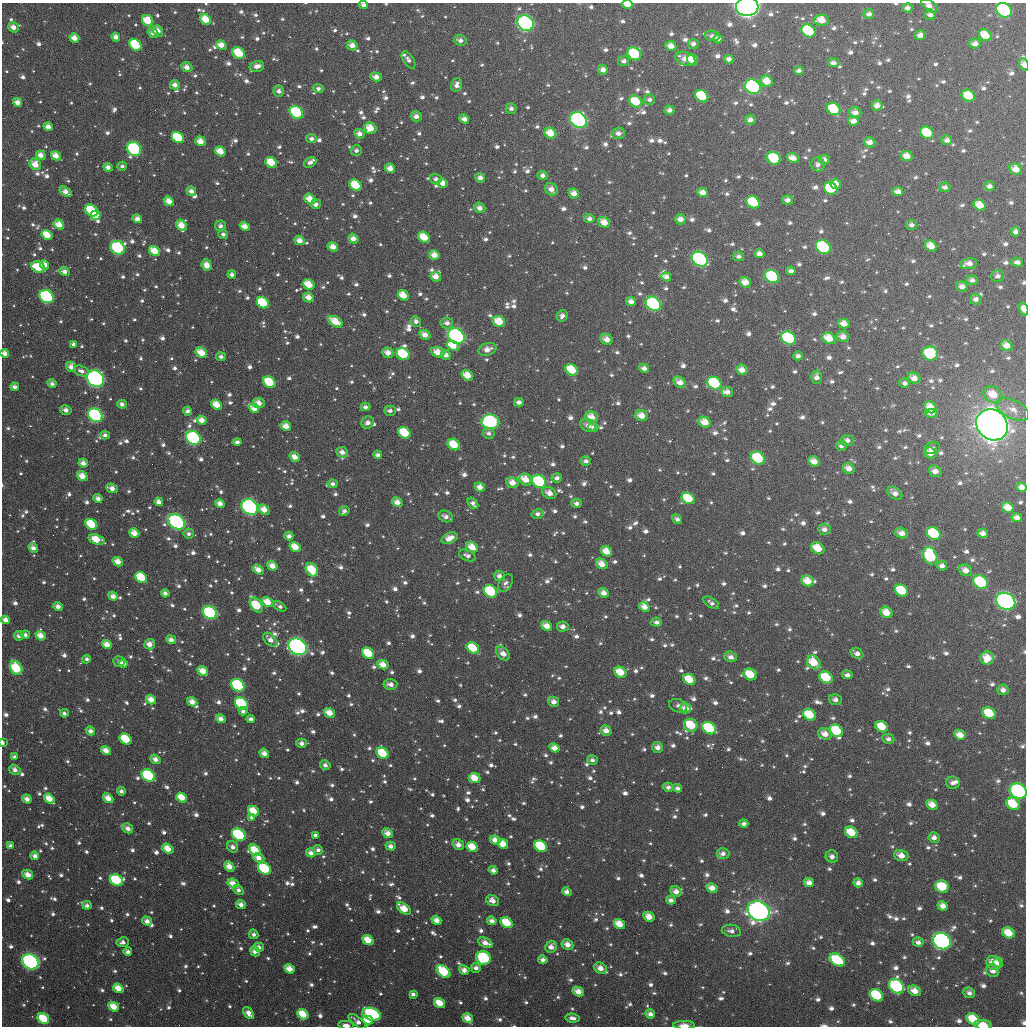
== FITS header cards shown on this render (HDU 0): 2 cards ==
NAXIS1  =                 1024
NAXIS2  =                 1024

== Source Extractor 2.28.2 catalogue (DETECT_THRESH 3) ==
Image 1024 x 1024 px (HDU 0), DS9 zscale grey, 1 PNG px = 1 image px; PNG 1028 x 1028 px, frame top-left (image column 1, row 1024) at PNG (2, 3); each listed source drawn as its Kron ellipse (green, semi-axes under 4 px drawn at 4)
Background 2560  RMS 65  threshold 194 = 3 sigma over >= 5 px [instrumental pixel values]
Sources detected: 1572; of the 1572, the 500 brightest by FLUX_AUTO listed and drawn (1072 fainter detections omitted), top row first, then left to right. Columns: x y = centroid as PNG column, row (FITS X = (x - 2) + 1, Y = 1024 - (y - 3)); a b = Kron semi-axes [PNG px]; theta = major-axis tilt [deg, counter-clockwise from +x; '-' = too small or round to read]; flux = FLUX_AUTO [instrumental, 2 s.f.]
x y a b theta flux
627 4 5 3 - 5.3e+04
364 5 4 3 - 2.4e+04
747 6 11 9 3 2.9e+06
929 6 9 5 -36 2.6e+04
907 8 5 4 - 2.5e+04
1004 10 8 6 -33 8.7e+05
869 14 5 5 - 2.2e+04
930 15 5 5 - 2.2e+04
205 19 6 5 - 9.8e+04
821 20 7 5 2 7.9e+04
148 21 6 5 - 1.2e+05
526 23 9 7 -36 1.6e+06
13 27 5 5 - 4.1e+04
158 31 6 4 -50 4.5e+04
808 31 7 6 - 4.6e+05
153 33 6 4 -34 2.7e+04
920 35 5 5 - 3.6e+04
985 35 7 5 -35 9.7e+04
712 36 7 5 -4 2.5e+04
116 37 4 4 - 3.5e+04
74 38 5 4 - 5.5e+04
718 39 4 4 - 2.4e+04
460 40 7 5 -17 2.3e+04
693 44 5 5 - 2.4e+04
975 44 6 5 - 3.1e+04
135 45 6 5 - 3.8e+05
221 45 5 4 - 5.1e+04
352 45 5 5 - 3.9e+04
671 46 5 5 - 4.0e+04
239 53 7 5 -38 1.5e+05
634 54 7 6 - 4.2e+05
685 59 10 6 -19 5.3e+04
729 59 4 4 - 2.3e+04
408 60 10 5 -57 1.9e+04
693 60 6 5 - 9.8e+04
624 61 5 5 - 2.1e+04
833 63 5 4 - 2.3e+04
1024 64 6 4 -71 2.9e+04
257 66 7 5 12 3.1e+04
187 67 6 5 - 3.4e+04
603 70 5 4 - 3.2e+04
799 71 4 4 - 2.0e+04
376 77 6 4 -19 3.9e+04
767 81 6 5 - 7.1e+04
175 85 5 4 - 3.5e+04
457 85 7 5 75 2.5e+04
753 87 8 7 - 7.5e+05
318 89 5 4 - 1.9e+04
279 91 5 5 - 2.1e+04
702 96 7 5 -39 2.1e+05
968 96 7 5 -28 1.1e+05
649 99 5 5 - 1.9e+04
18 102 5 4 - 3.8e+04
636 102 7 5 -34 1.4e+05
877 106 5 5 - 3.4e+04
511 108 5 5 - 2.0e+04
834 109 7 6 - 2.3e+05
670 110 5 4 - 2.5e+04
296 112 7 6 - 3.3e+05
855 113 6 5 - 3.2e+04
416 116 5 5 - 2.9e+04
464 119 5 4 - 3.4e+04
578 120 9 7 -36 2.1e+06
750 120 5 5 - 2.6e+04
853 121 5 4 - 3.6e+04
48 127 5 4 - 4.0e+04
370 128 6 5 - 8.4e+04
550 133 6 5 - 8.9e+04
618 133 6 5 - 2.7e+04
927 133 7 5 -33 1.6e+05
359 134 5 4 - 3.2e+04
178 138 6 5 - 3.3e+05
311 139 5 4 - 1.9e+04
947 140 5 5 - 2.2e+04
200 141 5 4 - 5.4e+04
869 142 6 5 - 3.3e+04
134 149 7 6 - 5.9e+05
356 150 5 5 - 1.9e+04
220 151 6 4 -36 7.6e+04
41 155 5 4 - 4.5e+04
56 156 5 4 - 5.8e+04
907 156 6 5 - 5.6e+04
774 158 7 6 - 2.3e+05
793 158 6 4 -19 4.5e+04
824 160 5 5 - 2.7e+04
271 162 6 5 - 1.2e+05
310 162 7 4 28 2.3e+04
35 164 6 5 - 6.5e+04
818 164 7 7 - 2.1e+04
122 166 4 4 - 1.8e+04
108 167 5 4 - 2.9e+04
390 168 5 4 - 4.4e+04
1016 169 6 5 - 5.6e+04
542 175 5 4 - 1.9e+04
480 178 5 4 - 2.7e+04
436 179 6 5 - 2.2e+04
442 183 5 4 - 3.8e+04
836 184 5 5 - 4.4e+04
356 185 6 5 - 1.7e+05
989 186 5 5 - 2.1e+04
945 187 5 5 - 1.9e+04
551 189 7 5 -43 3.6e+04
831 189 7 6 - 2.7e+05
191 191 5 4 - 3.1e+04
65 192 7 4 -35 3.7e+04
703 192 5 4 - 4.2e+04
898 192 5 4 - 3.6e+04
574 193 5 5 - 4.2e+04
310 199 6 4 -38 7.1e+04
787 200 5 4 - 2.8e+04
169 201 5 4 - 5.3e+04
753 202 7 5 -35 3.2e+05
316 204 5 5 - 2.5e+04
980 205 6 5 - 7.8e+04
480 208 6 5 - 3.2e+04
91 210 7 5 -38 2.1e+05
96 215 5 4 - 1.0e+05
137 219 5 4 - 3.5e+04
589 219 5 4 - 2.1e+04
680 219 5 5 - 3.3e+04
604 222 6 5 - 6.6e+04
59 225 6 4 -34 6.8e+04
182 225 6 5 - 6.5e+04
912 225 5 5 - 1.9e+04
220 226 5 5 - 2.0e+04
245 226 5 4 - 5.0e+04
1016 232 5 4 - 2.3e+04
223 234 5 4 - 1.9e+04
47 235 6 4 -33 1.1e+05
424 237 6 5 - 1.0e+05
353 239 5 4 - 4.1e+04
299 240 5 4 - 4.4e+04
931 246 6 5 - 6.4e+04
333 247 5 4 - 4.9e+04
823 247 8 6 -34 9.5e+05
118 248 7 6 - 6.5e+05
155 251 6 4 -33 9.5e+04
759 254 5 4 - 3.1e+04
434 255 5 4 - 4.9e+04
738 256 5 5 - 1.8e+04
700 259 8 6 -35 9.6e+05
1017 262 6 4 -14 2.1e+04
969 264 8 5 11 4.1e+04
45 265 5 4 - 5.4e+04
207 265 6 5 - 5.3e+04
38 267 7 5 -28 1.8e+05
64 271 5 4 - 3.2e+04
791 271 5 4 - 2.5e+04
232 274 4 4 - 2.2e+04
772 276 7 6 - 4.3e+05
997 276 6 6 - 2.1e+04
436 277 5 4 - 4.5e+04
666 277 5 4 - 2.6e+04
972 280 6 5 - 2.2e+04
745 282 6 5 - 5.3e+04
309 285 6 5 - 1.0e+05
962 286 6 5 - 3.0e+04
403 295 6 5 - 7.9e+04
47 296 7 6 - 8.2e+05
308 297 5 4 - 4.7e+04
976 299 6 5 - 2.1e+04
631 302 5 4 - 3.3e+04
263 303 6 5 - 3.4e+05
653 304 8 6 -36 6.2e+05
1024 309 7 4 -76 3.5e+04
562 316 6 5 - 2.4e+04
416 321 5 5 - 2.0e+04
336 322 8 5 -29 9.4e+04
499 322 6 5 - 9.7e+04
447 323 6 5 - 2.7e+04
844 324 5 4 - 5.2e+04
425 335 6 4 -30 4.4e+04
456 336 9 7 -35 1.1e+06
843 337 6 5 - 3.8e+04
788 338 7 6 - 6.1e+05
829 338 7 5 -31 9.9e+04
606 339 6 5 - 4.3e+04
73 344 4 4 - 2.1e+04
1007 345 6 5 - 4.6e+04
453 346 7 5 -21 7.4e+04
487 349 9 6 17 4.3e+04
438 352 7 5 -21 5.9e+04
5 353 4 4 - 3.8e+04
201 353 6 4 -32 8.8e+04
388 353 5 5 - 4.8e+04
930 353 7 7 - 2.6e+05
403 354 7 6 - 2.6e+05
446 355 5 5 - 2.8e+04
798 356 5 4 - 2.1e+04
221 357 5 4 - 2.1e+04
71 367 5 4 - 3.9e+04
644 368 5 4 - 2.5e+04
572 370 7 5 -35 1.6e+05
742 370 6 5 - 4.5e+04
81 371 8 5 -21 2.6e+04
467 375 6 5 - 7.8e+04
816 377 6 5 - 2.9e+04
95 378 9 7 -38 1.2e+06
914 378 6 5 - 3.8e+04
269 382 6 5 - 2.0e+05
680 382 7 5 -38 4.3e+04
714 383 7 6 - 4.3e+05
905 383 5 5 - 2.0e+04
52 384 5 4 - 2.3e+04
15 387 4 4 - 2.7e+04
727 392 6 5 - 3.0e+04
993 394 10 7 -27 8.9e+04
519 402 5 4 - 2.4e+04
259 403 6 5 - 4.9e+04
122 404 5 4 - 2.4e+04
217 405 6 4 -35 8.5e+04
365 407 5 4 - 2.0e+04
930 407 6 5 - 6.3e+04
254 408 5 4 - 4.2e+04
1013 409 17 9 -27 5.4e+04
66 410 6 5 - 2.3e+04
188 411 4 4 - 2.2e+04
390 411 6 5 - 1.8e+04
931 413 6 4 -1 2.4e+04
95 415 8 6 -38 8.9e+05
642 416 6 5 - 5.1e+04
591 417 6 5 - 5.8e+04
202 420 5 4 - 4.7e+04
490 422 9 7 -10 5.7e+05
705 422 6 5 - 7.0e+04
368 423 6 5 - 2.5e+04
588 425 8 6 -27 3.3e+04
992 425 17 14 -40 9.4e+06
286 426 5 4 - 5.5e+04
593 427 5 5 - 2.1e+04
404 433 6 5 - 2.0e+05
489 433 6 5 - 1.8e+04
105 435 5 4 - 2.1e+04
193 438 8 6 -39 7.6e+05
847 440 6 5 - 3.1e+04
237 442 4 3 - 2.1e+04
454 444 6 5 - 1.1e+05
841 446 5 5 - 2.1e+04
932 448 8 6 14 2.0e+04
342 452 6 5 - 3.2e+04
930 453 6 5 - 5.3e+04
378 455 4 4 - 2.0e+04
295 457 6 4 -34 4.2e+04
758 458 7 6 - 2.7e+05
586 461 5 5 - 2.2e+04
814 461 6 5 - 5.0e+04
83 463 5 4 - 3.5e+04
849 468 6 5 - 4.1e+04
935 471 6 5 - 3.9e+04
82 476 5 4 - 6.1e+04
557 478 5 4 - 2.2e+04
526 480 6 5 - 6.7e+04
539 481 7 6 - 4.2e+05
512 483 6 5 - 5.4e+04
333 484 5 4 - 1.9e+04
480 487 5 4 - 3.7e+04
1022 487 5 4 - 3.5e+04
112 488 6 4 -23 3.6e+04
549 493 7 5 -30 4.0e+04
895 493 8 5 -34 3.3e+04
98 498 4 4 - 2.8e+04
688 498 7 5 -34 2.0e+05
159 502 4 4 - 3.4e+04
397 502 5 4 - 4.2e+04
220 503 5 4 - 3.6e+04
473 503 6 4 -53 2.2e+04
576 503 5 4 - 2.2e+04
250 507 9 7 -36 9.7e+05
1008 507 6 5 - 6.5e+04
264 510 6 4 -41 5.4e+04
344 511 5 4 - 1.9e+04
538 514 6 5 - 2.1e+04
446 516 8 5 -24 2.7e+04
1017 518 5 4 - 2.9e+04
677 519 5 4 - 1.8e+04
177 522 9 7 -36 9.6e+05
91 524 6 5 - 2.9e+05
824 529 6 5 - 2.7e+04
134 533 5 4 - 5.9e+04
901 533 6 5 - 3.8e+04
983 533 5 4 - 3.1e+04
189 534 5 5 - 1.8e+04
934 534 7 6 - 2.9e+05
289 536 4 4 - 2.5e+04
449 538 8 5 24 5.5e+04
96 539 8 5 -18 1.2e+05
295 547 6 4 -34 8.9e+04
472 547 6 5 - 6.7e+04
33 548 5 4 - 3.1e+04
818 548 7 5 -33 9.5e+04
606 551 6 5 - 6.6e+04
467 556 9 5 -23 2.2e+04
930 556 9 6 -65 3.4e+05
118 562 5 4 - 5.6e+04
602 564 6 5 - 5.3e+04
272 566 5 4 - 5.2e+04
942 566 5 5 - 2.4e+04
258 570 6 4 -35 4.7e+04
312 570 7 5 -55 1.5e+05
965 570 7 5 -32 4.0e+04
499 576 6 5 - 2.7e+04
141 577 6 5 - 2.6e+05
808 581 6 5 - 7.4e+04
981 582 8 6 -35 2.9e+05
505 583 9 6 54 1.9e+04
490 591 7 5 -35 4.4e+05
901 591 7 5 -33 2.3e+05
165 593 4 4 - 2.5e+04
603 593 5 4 - 3.7e+04
113 596 5 4 - 3.7e+04
1006 601 10 8 -27 2.5e+06
267 602 6 4 -33 7.7e+04
711 603 9 5 -34 2.0e+04
256 605 8 5 -55 2.7e+05
58 606 5 4 - 3.4e+04
280 606 7 4 -31 1.9e+04
644 607 6 4 -26 3.8e+04
886 612 6 5 - 7.3e+04
210 613 7 6 - 8.0e+05
6 620 4 4 - 3.9e+04
656 622 6 4 -6 2.0e+04
547 626 6 4 -35 5.1e+04
563 626 6 5 - 2.9e+04
25 635 5 4 - 2.1e+04
19 636 5 4 - 2.4e+04
41 636 5 4 - 5.5e+04
171 640 5 4 - 3.6e+04
270 640 8 5 -44 3.8e+04
150 644 5 5 - 4.6e+04
107 645 5 4 - 5.7e+04
298 647 9 8 - 1.6e+06
473 648 6 5 - 1.6e+05
368 653 6 5 - 2.0e+05
503 653 8 5 -49 3.7e+04
857 653 7 5 -31 2.6e+04
731 657 6 5 - 2.7e+04
987 658 6 6 - 8.1e+04
86 659 4 4 - 1.8e+04
119 662 6 5 - 1.9e+04
814 663 8 6 -50 1.1e+05
123 664 4 4 - 4.4e+04
383 665 6 4 -30 5.4e+04
16 668 7 5 -61 2.8e+05
203 671 6 4 -38 6.5e+04
620 672 6 5 - 1.0e+05
750 674 7 5 -24 1.4e+05
847 675 5 4 - 2.0e+04
826 677 7 5 -30 1.9e+05
689 679 6 5 - 1.2e+05
390 684 7 5 4 3.0e+04
238 685 7 5 -38 6.4e+05
1003 690 6 5 - 2.8e+04
151 699 5 4 - 5.7e+04
835 700 6 5 - 2.5e+04
192 702 5 4 - 4.6e+04
553 702 6 4 -30 3.4e+04
241 704 7 5 -38 5.7e+05
678 706 9 6 -18 2.3e+04
685 708 5 5 - 3.9e+04
243 711 4 3 - 1.8e+04
64 713 4 4 - 1.9e+04
329 713 6 4 -32 6.5e+04
989 713 7 5 -32 1.7e+05
809 715 7 5 -33 1.4e+05
221 719 5 4 - 3.7e+04
251 719 4 4 - 2.3e+04
691 725 7 6 - 2.1e+05
882 727 6 5 - 1.1e+05
709 728 7 5 -33 5.5e+05
90 731 5 4 - 2.8e+04
606 731 5 5 - 4.0e+04
836 731 7 5 -38 2.4e+05
825 734 7 5 -29 5.0e+04
960 735 6 5 - 5.4e+04
126 739 6 5 - 1.9e+05
888 739 6 5 - 1.8e+04
3 743 4 2 - 3.3e+04
302 743 5 4 - 2.6e+04
658 747 5 5 - 3.2e+04
554 748 5 4 - 4.3e+04
106 751 5 4 - 5.0e+04
264 753 5 4 - 3.6e+04
383 753 6 5 - 2.0e+05
14 757 4 4 - 2.3e+04
155 759 5 4 - 3.4e+04
592 760 5 5 - 1.9e+04
325 765 5 4 - 2.2e+04
15 770 6 4 -34 2.8e+04
148 776 7 5 -37 7.3e+05
475 778 6 5 - 8.0e+04
953 783 7 6 - 2.4e+04
668 787 5 4 - 2.2e+04
677 788 5 4 - 1.9e+04
121 791 4 4 - 2.0e+04
1018 791 9 7 -26 7.9e+05
182 797 6 4 -37 1.0e+05
108 798 5 4 - 5.7e+04
27 799 5 4 - 3.6e+04
49 799 5 4 - 7.9e+04
1013 804 7 5 -35 1.8e+05
932 805 6 4 -29 5.4e+04
254 811 6 5 - 1.1e+05
252 817 4 3 - 2.1e+04
744 824 4 4 - 1.9e+04
128 828 6 4 -31 3.2e+04
851 832 7 5 -34 1.1e+05
388 833 6 4 -43 3.9e+04
239 835 7 5 -37 4.4e+05
315 835 4 3 - 1.9e+04
934 838 5 5 - 2.5e+04
495 840 5 4 - 4.3e+04
503 844 5 5 - 7.1e+04
458 845 6 5 - 3.6e+04
10 846 4 4 - 2.2e+04
391 846 5 4 - 2.8e+04
541 846 7 5 -36 3.5e+05
233 847 6 5 - 2.5e+04
472 847 6 5 - 1.0e+05
168 849 6 4 -36 7.8e+04
255 850 6 5 - 1.2e+05
318 850 5 4 - 2.0e+04
311 853 5 4 - 3.0e+04
723 853 6 5 - 2.6e+04
35 856 4 3 - 2.9e+04
832 856 6 6 - 2.4e+04
901 856 7 5 -19 4.8e+04
259 858 6 4 -23 4.2e+04
229 866 6 4 -46 5.5e+04
264 869 7 5 -35 3.6e+05
493 870 4 4 - 2.5e+04
28 875 5 4 - 4.3e+04
116 880 7 5 -23 4.5e+05
809 882 5 4 - 3.3e+04
233 883 6 4 -27 4.9e+04
858 883 5 4 - 2.6e+04
942 887 7 6 - 1.8e+05
712 888 6 4 -28 4.4e+04
238 890 6 4 -38 2.1e+04
567 892 5 4 - 2.2e+04
676 892 6 5 - 3.5e+04
671 900 5 4 - 2.2e+04
492 901 7 5 -30 3.3e+04
87 905 4 4 - 2.1e+04
241 905 5 4 - 2.9e+04
943 906 5 4 - 3.6e+04
404 909 8 4 -39 9.0e+04
759 911 11 9 -32 4.6e+06
649 917 6 4 -29 5.6e+04
436 920 5 4 - 4.2e+04
147 921 5 4 - 3.5e+04
492 921 5 4 - 2.8e+04
507 923 6 5 - 1.6e+05
619 924 6 4 -32 8.3e+04
731 931 9 6 -9 2.5e+04
1009 933 6 5 - 1.0e+05
254 934 5 4 - 1.9e+04
368 940 6 4 -35 8.8e+04
942 941 9 8 - 1.3e+06
123 942 6 5 - 2.4e+04
918 942 5 4 - 2.2e+04
485 943 7 4 -23 4.1e+04
567 944 6 5 - 4.3e+04
259 947 5 4 - 2.4e+04
551 947 6 5 - 3.7e+04
255 951 5 4 - 3.1e+04
128 952 4 4 - 2.6e+04
483 958 7 6 - 7.6e+05
543 960 5 4 - 2.3e+04
837 960 8 5 -32 3.0e+05
30 962 9 7 -36 1.1e+06
994 963 7 6 - 7.6e+04
998 963 5 5 - 3.7e+04
476 968 5 5 - 2.3e+04
600 968 6 5 - 4.3e+04
290 969 5 4 - 5.8e+04
464 970 5 4 - 3.6e+04
444 971 8 5 -41 2.9e+05
993 971 7 6 - 2.6e+04
896 986 8 6 -44 7.3e+05
118 988 5 4 - 7.2e+04
578 991 6 4 -30 5.0e+04
915 991 6 5 - 5.4e+04
969 993 6 5 - 2.3e+04
413 994 4 3 - 2.0e+04
876 995 7 5 -36 3.5e+05
440 1003 6 4 -33 9.3e+04
114 1007 5 4 - 8.4e+04
249 1013 7 4 -51 3.7e+04
303 1014 6 4 -36 1.2e+05
372 1014 9 6 -17 7.6e+05
650 1014 5 4 - 2.8e+04
467 1018 5 4 - 6.1e+04
572 1018 7 4 -5 2.5e+04
43 1019 6 5 - 2.3e+05
973 1019 7 5 -35 1.9e+05
368 1020 5 4 - 1.0e+05
357 1022 11 4 -39 3.3e+04
346 1025 8 3 -4 2.6e+04
684 1025 11 4 -1 3.9e+04
983 1025 9 5 -7 8.9e+04
At the frame edge (FLAGS 8, measured only in part): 15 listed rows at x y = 627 4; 364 5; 747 6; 929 6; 1004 10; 1024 64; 1024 309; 5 353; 1022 487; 6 620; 3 743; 1018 791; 346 1025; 684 1025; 983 1025
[1072 fainter detections neither listed nor drawn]

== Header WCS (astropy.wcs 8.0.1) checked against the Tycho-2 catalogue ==
Header WCS as astropy/WCSLIB reads it (applying the file's SIP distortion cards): RA---TAN-SIP/DEC--TAN-SIP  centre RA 01:18:48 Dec +24:50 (19.70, +24.83 deg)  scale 8.67 arcsec/px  FOV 147.9' x 147.9'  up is +179 deg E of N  parity flipped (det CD > 0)
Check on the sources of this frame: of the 60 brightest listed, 60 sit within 13.0 arcsec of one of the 180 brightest Tycho-2 stars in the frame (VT <= 11.83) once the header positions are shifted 4.46 arcsec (3.52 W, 2.74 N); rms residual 5.09 arcsec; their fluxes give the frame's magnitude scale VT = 24.01 - 2.5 log10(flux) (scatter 0.26 mag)
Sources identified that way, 203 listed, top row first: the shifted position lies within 13.0 arcsec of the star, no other Tycho-2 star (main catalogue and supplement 1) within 26.0 arcsec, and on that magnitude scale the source's flux lands within +1.5 / -3 mag of the star's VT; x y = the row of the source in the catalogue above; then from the Tycho-2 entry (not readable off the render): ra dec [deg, ICRS J2000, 3 dp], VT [Tycho-2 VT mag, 2 dp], TYC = Tycho-2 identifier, HIP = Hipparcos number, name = IAU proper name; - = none
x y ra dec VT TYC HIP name
627 4 19.431 +23.593 12.16 1747-2242-1 - -
747 6 19.116 +23.589 6.68 1747-2168-1 5942 -
1004 10 18.442 +23.584 9.21 1747-2232-1 - -
205 19 20.538 +23.651 11.83 1748-1322-1 - -
821 20 18.920 +23.620 11.41 1747-2097-1 - -
148 21 20.690 +23.657 11.31 1748-1197-1 - -
526 23 19.696 +23.646 8.45 1748-910-1 - -
808 31 18.954 +23.647 10.15 1747-2189-1 - -
985 35 18.489 +23.645 11.40 1747-2137-1 - -
135 45 20.721 +23.715 10.48 1748-1545-1 - -
239 53 20.450 +23.731 10.75 1748-1292-1 - -
634 54 19.409 +23.713 10.23 1747-2103-1 - -
685 59 19.277 +23.721 12.98 1747-2109-1 - -
693 60 19.257 +23.724 11.44 1747-1880-1 - -
1024 64 18.382 +23.713 12.06 1747-2022-1 - -
767 81 19.060 +23.770 11.70 1747-2142-1 - -
753 87 19.096 +23.785 9.26 1747-1864-1 - -
702 96 19.230 +23.811 10.88 1747-2216-1 - -
968 96 18.529 +23.792 10.99 1747-2128-1 - -
18 102 21.029 +23.857 12.20 1748-1990-1 - -
636 102 19.403 +23.828 11.30 1747-1960-1 - -
834 109 18.882 +23.833 10.85 1747-2210-1 - -
296 112 20.295 +23.871 9.97 1748-1903-1 - -
578 120 19.551 +23.876 8.43 1748-1864-1 6091 -
853 121 18.830 +23.860 12.04 1747-1434-1 - -
48 127 20.948 +23.915 12.72 1748-946-1 - -
370 128 20.100 +23.905 11.94 1748-1562-1 - -
550 133 19.626 +23.909 11.23 1748-170-1 - -
927 133 18.635 +23.884 11.08 1747-1934-1 - -
178 138 20.606 +23.937 10.88 1748-1760-1 - -
869 142 18.786 +23.910 13.12 1747-2241-1 - -
134 149 20.720 +23.966 9.39 1748-581-1 - -
220 151 20.494 +23.968 11.80 1748-1442-1 - -
41 155 20.967 +23.983 12.15 1748-660-1 - -
907 156 18.687 +23.941 12.27 1747-1670-1 - -
774 158 19.036 +23.956 10.72 1747-2129-1 - -
271 162 20.360 +23.992 11.20 1748-1658-1 - -
1016 169 18.399 +23.965 12.05 1747-2068-1 - -
836 184 18.872 +24.012 12.48 1747-1464-1 - -
356 185 20.136 +24.044 11.16 1748-318-1 - -
831 189 18.885 +24.025 10.99 1747-1358-1 - -
898 192 18.708 +24.027 12.13 1747-1956-1 - -
574 193 19.561 +24.052 12.19 1748-344-1 - -
310 199 20.256 +24.078 11.93 1748-1514-1 - -
787 200 18.998 +24.055 12.52 1747-1246-1 - -
169 201 20.628 +24.090 12.34 1748-990-1 - -
753 202 19.087 +24.063 10.59 1747-1662-1 - -
980 205 18.490 +24.054 12.34 1747-1298-1 - -
91 210 20.832 +24.114 10.62 1748-313-1 - -
96 215 20.821 +24.126 11.45 1748-734-1 - -
604 222 19.479 +24.120 11.98 1747-1594-1 - -
59 225 20.917 +24.150 11.49 1748-931-1 - -
182 225 20.593 +24.147 11.75 1748-212-1 - -
47 235 20.947 +24.175 11.49 1748-893-1 - -
424 237 19.953 +24.166 11.88 1748-1772-1 - -
931 246 18.616 +24.156 12.04 1747-1208-1 - -
333 247 20.194 +24.193 11.55 1748-986-1 - -
823 247 18.899 +24.167 9.71 1747-1810-1 - -
118 248 20.760 +24.204 9.58 1748-1062-1 - -
155 251 20.663 +24.210 12.10 1748-209-1 - -
434 255 19.925 +24.207 11.85 1748-494-1 - -
700 259 19.224 +24.203 9.14 1747-1524-1 - -
969 264 18.514 +24.194 12.63 1747-1644-1 - -
45 265 20.953 +24.247 11.97 1748-478-1 - -
38 267 20.969 +24.253 11.27 1748-741-1 - -
772 276 19.032 +24.240 9.82 1747-2088-1 - -
436 277 19.921 +24.259 11.79 1748-587-1 - -
309 285 20.255 +24.285 11.39 1748-373-1 - -
403 295 20.005 +24.306 11.91 1748-1222-1 - -
47 296 20.946 +24.324 9.18 1748-675-1 - -
263 303 20.372 +24.331 10.79 1748-522-1 6342 -
653 304 19.343 +24.313 9.29 1747-2110-1 - -
1024 309 18.360 +24.302 11.45 1747-1106-1 - -
336 322 20.183 +24.372 11.63 1748-772-1 - -
499 322 19.751 +24.366 11.92 1748-857-1 - -
456 336 19.861 +24.403 8.56 1748-18-1 6192 -
788 338 18.984 +24.388 9.71 1747-1398-1 - -
829 338 18.878 +24.385 11.31 1747-1700-1 - -
606 339 19.465 +24.401 12.48 1747-1636-1 - -
438 352 19.911 +24.441 12.19 1748-84-1 - -
201 353 20.535 +24.453 11.64 1748-266-1 - -
930 353 18.608 +24.416 10.26 1747-1336-1 5803 -
403 354 20.003 +24.448 10.82 1748-484-1 - -
572 370 19.555 +24.477 11.13 1748-171-1 - -
742 370 19.106 +24.466 12.01 1747-1800-1 - -
816 377 18.908 +24.480 12.62 1747-1852-1 - -
95 378 20.814 +24.520 8.26 1748-951-1 6472 -
269 382 20.354 +24.521 10.83 1748-596-1 - -
714 383 19.178 +24.502 10.08 1747-1870-1 5965 -
993 394 18.440 +24.509 11.66 1747-1532-1 - -
259 403 20.382 +24.572 12.96 1748-490-1 - -
217 405 20.493 +24.577 11.67 1748-1126-1 - -
930 407 18.605 +24.543 12.30 1747-1650-1 - -
95 415 20.812 +24.608 8.97 1748-526-1 - -
642 416 19.368 +24.582 12.30 1747-2215-1 - -
591 417 19.500 +24.589 11.92 1747-2000-1 - -
490 422 19.767 +24.606 9.30 1748-706-1 6163 -
705 422 19.200 +24.595 11.56 1747-1296-1 - -
992 425 18.437 +24.584 4.79 1747-2263-1 5742 -
404 433 19.994 +24.637 10.71 1748-573-1 - -
193 438 20.552 +24.659 9.04 1748-647-1 - -
454 444 19.863 +24.663 11.23 1748-446-1 - -
758 458 19.057 +24.678 10.33 1747-1660-1 - -
849 468 18.816 +24.696 12.39 1747-1222-1 - -
82 476 20.846 +24.754 11.81 1748-674-1 - -
539 481 19.635 +24.747 9.81 1748-1048-1 - -
112 488 20.767 +24.782 12.12 1748-869-1 - -
549 493 19.608 +24.774 12.65 1748-271-1 - -
688 498 19.239 +24.779 10.94 1747-1300-1 - -
397 502 20.010 +24.804 12.41 1748-756-1 - -
250 507 20.400 +24.823 8.60 1748-387-1 6354 -
264 510 20.363 +24.828 11.16 1748-767-1 - -
177 522 20.593 +24.862 8.71 1748-320-1 - -
91 524 20.819 +24.871 10.83 1748-103-1 - -
134 533 20.706 +24.890 11.85 1748-343-1 - -
934 534 18.585 +24.848 10.31 1747-1308-1 - -
96 539 20.807 +24.906 11.19 1748-385-1 - -
472 547 19.809 +24.909 11.59 1748-354-1 - -
818 548 18.892 +24.891 11.76 1747-1378-1 - -
606 551 19.453 +24.911 11.87 1747-1570-1 - -
930 556 18.594 +24.902 10.28 1747-1240-1 - -
118 562 20.749 +24.959 11.52 1748-51-1 - -
602 564 19.464 +24.942 12.08 1747-1418-1 - -
312 570 20.233 +24.970 10.92 1748-49-1 - -
965 570 18.498 +24.933 12.48 1747-1578-1 - -
808 581 18.917 +24.970 11.83 1747-2048-1 - -
981 582 18.457 +24.961 10.05 1747-2226-1 - -
490 591 19.757 +25.015 10.22 1751-1583-1 - -
901 591 18.666 +24.987 11.24 1747-1180-1 - -
603 593 19.458 +25.011 12.04 1750-2148-1 - -
1006 601 18.388 +25.006 7.99 1750-291-1 5718 -
256 605 20.379 +25.058 10.82 1751-1169-1 - -
886 612 18.705 +25.040 11.65 1750-2246-1 - -
210 613 20.502 +25.079 9.13 1751-1639-1 - -
547 626 19.607 +25.094 12.08 1751-1629-1 - -
107 645 20.775 +25.159 11.82 1751-1589-1 - -
298 647 20.265 +25.158 7.93 1751-1027-1 6308 -
473 648 19.802 +25.151 11.12 1751-915-1 - -
368 653 20.080 +25.169 10.93 1751-165-1 - -
987 658 18.434 +25.142 11.77 1750-2103-1 - -
814 663 18.895 +25.166 11.45 1750-2366-1 - -
16 668 21.014 +25.219 10.34 1751-1501-1 - -
203 671 20.519 +25.219 11.65 1751-495-1 - -
620 672 19.407 +25.202 11.42 1750-2310-1 - -
826 677 18.860 +25.201 10.80 1750-1761-1 - -
689 679 19.224 +25.216 11.30 1750-2344-1 - -
238 685 20.424 +25.252 9.54 1751-1713-1 - -
192 702 20.546 +25.293 11.96 1751-969-1 - -
241 704 20.414 +25.297 9.98 1751-1603-1 - -
989 713 18.424 +25.275 11.22 1750-2355-1 - -
809 715 18.902 +25.292 10.86 1750-2382-1 - -
691 725 19.216 +25.325 11.29 1750-2331-1 - -
882 727 18.706 +25.317 11.86 1750-2379-1 - -
709 728 19.164 +25.331 10.30 1750-2126-1 5957 -
836 731 18.829 +25.328 10.74 1750-2247-1 - -
825 734 18.860 +25.337 12.17 1750-2236-1 - -
960 735 18.500 +25.330 12.40 1750-2365-1 - -
383 753 20.036 +25.409 10.65 1751-1951-1 - -
148 776 20.658 +25.473 9.69 1751-1371-1 - -
475 778 19.790 +25.464 12.40 1751-731-1 - -
1018 791 18.339 +25.461 9.00 1750-1262-1 5701 -
182 797 20.569 +25.524 11.40 1751-1871-1 - -
108 798 20.765 +25.529 11.97 1751-209-1 - -
49 799 20.921 +25.531 11.78 1751-1469-1 - -
1013 804 18.352 +25.492 10.88 1750-1011-1 - -
932 805 18.569 +25.499 12.13 1750-2280-1 - -
254 811 20.377 +25.554 11.73 1751-303-1 - -
851 832 18.782 +25.572 11.33 1750-2288-1 - -
239 835 20.416 +25.612 9.68 1751-47-1 - -
503 844 19.711 +25.621 11.67 1751-1923-1 - -
541 846 19.609 +25.625 10.51 1751-645-1 - -
472 847 19.792 +25.630 11.41 1751-1073-1 - -
168 849 20.604 +25.648 12.03 1751-1839-1 - -
229 866 20.440 +25.688 12.39 1751-1647-1 - -
264 869 20.345 +25.692 9.96 1751-187-1 - -
116 880 20.741 +25.725 10.05 1751-729-1 - -
809 882 18.891 +25.695 12.47 1750-2222-1 - -
942 887 18.536 +25.697 11.38 1750-2147-1 - -
943 906 18.532 +25.742 12.33 1750-1909-1 - -
404 909 19.970 +25.783 11.99 1751-1971-1 - -
759 911 19.021 +25.769 7.08 1750-2134-1 5914 -
507 923 19.695 +25.810 11.48 1751-395-1 - -
619 924 19.394 +25.807 11.59 1750-2061-1 - -
1009 933 18.354 +25.802 11.45 1750-1051-1 - -
368 940 20.066 +25.859 11.84 1751-141-1 - -
942 941 18.530 +25.828 8.41 1750-1533-1 5777 -
483 958 19.754 +25.896 9.76 1751-1633-1 - -
837 960 18.811 +25.880 10.48 1750-2346-1 - -
30 962 20.966 +25.925 8.34 1751-103-1 6529 -
290 969 20.274 +25.932 12.22 1751-69-1 - -
444 971 19.861 +25.932 10.37 1751-503-1 - -
896 986 18.649 +25.939 9.45 1750-1521-1 - -
118 988 20.731 +25.985 11.95 1751-1423-1 - -
915 991 18.600 +25.948 12.17 1750-1597-1 - -
876 995 18.701 +25.962 10.35 1750-1755-1 - -
440 1003 19.870 +26.007 11.64 1751-663-1 - -
114 1007 20.743 +26.030 11.61 1751-1475-1 - -
303 1014 20.236 +26.040 11.32 1751-763-1 - -
372 1014 20.053 +26.037 9.59 1751-175-1 - -
467 1018 19.795 +26.042 12.22 1751-253-1 - -
43 1019 20.931 +26.061 10.39 1751-287-1 - -
973 1019 18.441 +26.013 11.05 1750-837-1 - -
368 1020 20.063 +26.051 11.43 1751-751-1 - -